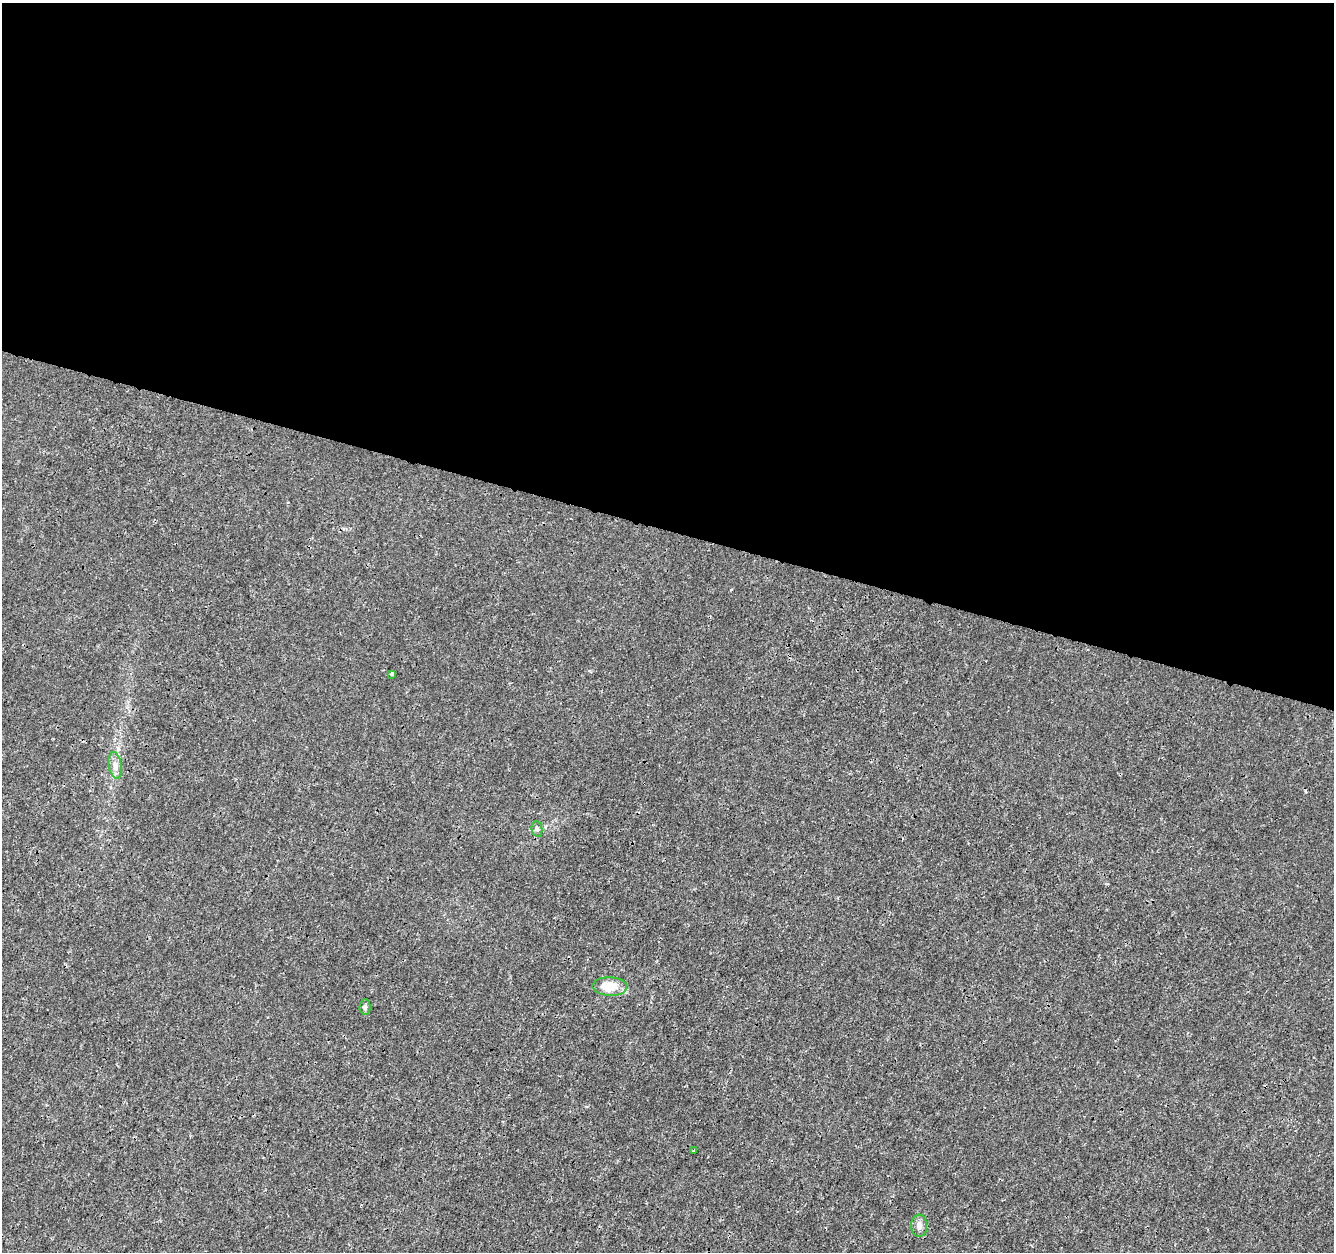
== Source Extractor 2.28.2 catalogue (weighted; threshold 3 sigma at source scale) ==
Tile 3 of 4 x 4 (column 3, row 1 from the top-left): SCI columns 2663-3994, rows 3967-5216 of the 5333 x 5498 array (HDU 1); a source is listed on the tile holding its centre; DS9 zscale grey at full resolution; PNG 1336 x 1254 px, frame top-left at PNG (2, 3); each listed source drawn as its Kron ellipse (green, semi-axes under 4 px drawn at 4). Shown black and unused: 42% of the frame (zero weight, under 3 of 4 exposures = <1% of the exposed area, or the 3 px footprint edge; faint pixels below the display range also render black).
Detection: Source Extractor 2.28.2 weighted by HDU 2 'WHT'; one run over the whole footprint, this tile lists its part. Background 7.81e-05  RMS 0.0014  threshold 0.00641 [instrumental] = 3 sigma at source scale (4.5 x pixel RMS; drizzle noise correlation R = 1.50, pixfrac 1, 0.0396/0.0396 arcsec/px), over >= 5 px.
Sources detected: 7; all 7 listed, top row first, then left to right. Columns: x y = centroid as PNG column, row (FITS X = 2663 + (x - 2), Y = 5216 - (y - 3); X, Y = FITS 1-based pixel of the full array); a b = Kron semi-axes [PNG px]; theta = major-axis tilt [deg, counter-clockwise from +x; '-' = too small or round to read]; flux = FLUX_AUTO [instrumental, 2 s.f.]
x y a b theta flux
392 674 3 3 - 0.37
115 765 13 6 -81 0.83
537 829 8 5 -80 0.33
610 986 17 9 -2 3.2
365 1007 7 5 88 0.39
694 1151 3 2 - 0.17
919 1226 11 8 -87 0.8